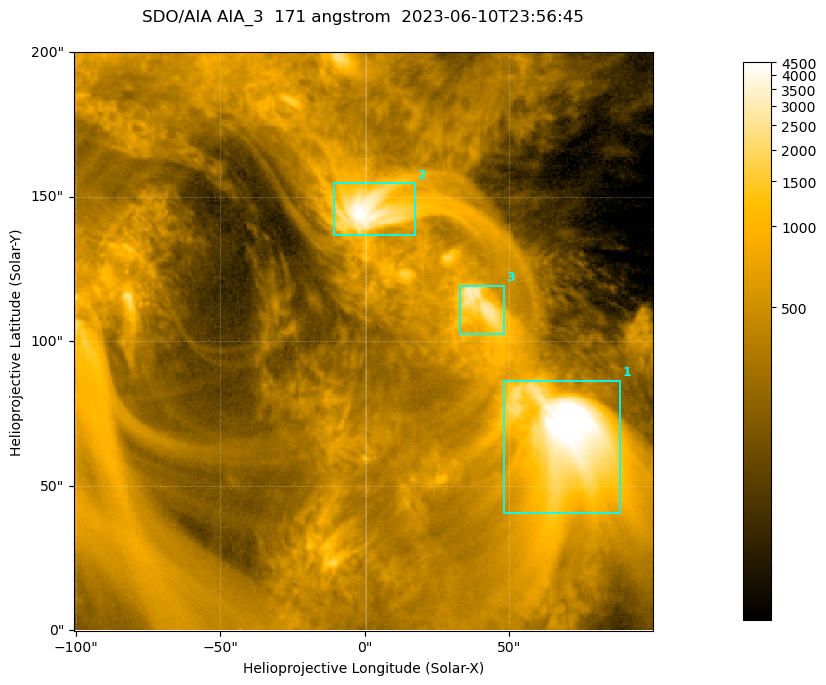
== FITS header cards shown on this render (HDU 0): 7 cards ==
TELESCOP= 'SDO/AIA '           / For AIA: SDO/AIA
INSTRUME= 'AIA_3   '           / For AIA: AIA_ATA1, AIA_ATA2, AIA_ATA3 or AIA_AT
WAVELNTH=                  171 / [angstrom] Wavelength
WAVEUNIT= 'angstrom'           / Wavelength unit: angstrom
DATE-OBS= '2023-06-10T23:56:45.351' / [ISO] Date when observation started; ISO 8
CTYPE1  = 'HPLN-TAN'           / CTYPE1; Typically HPLN
CTYPE2  = 'HPLT-TAN'           / CTYPE2; Typically HPLT

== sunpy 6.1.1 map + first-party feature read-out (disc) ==
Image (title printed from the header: SDO/AIA AIA_3  171 angstrom  2023-06-10T23:56:45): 334 x 334 px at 0.599 arcsec/px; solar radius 945 arcsec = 1577 px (partial field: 1.4% of the solar disc is inside the frame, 100% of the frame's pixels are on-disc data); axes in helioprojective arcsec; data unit not stated in the header (colour bar unlabelled)
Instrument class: DISC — disc imager (sunpy class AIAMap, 171 A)
Bright regions (active regions / flare kernels): reference = the on-disc median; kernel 3 px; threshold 5 sigma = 1111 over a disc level ~356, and >= 1.15x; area >= 111 px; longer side >= 4 px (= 2.4 arcsec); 3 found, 3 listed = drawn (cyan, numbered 1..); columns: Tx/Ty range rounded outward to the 2 arcsec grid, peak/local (2 s.f.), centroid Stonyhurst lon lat
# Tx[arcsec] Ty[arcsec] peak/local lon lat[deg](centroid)
1 48..88 40..86 16 +4 +4
2 -12..18 136..156 13 +0 +9
3 32..48 102..120 8.8 +2 +7